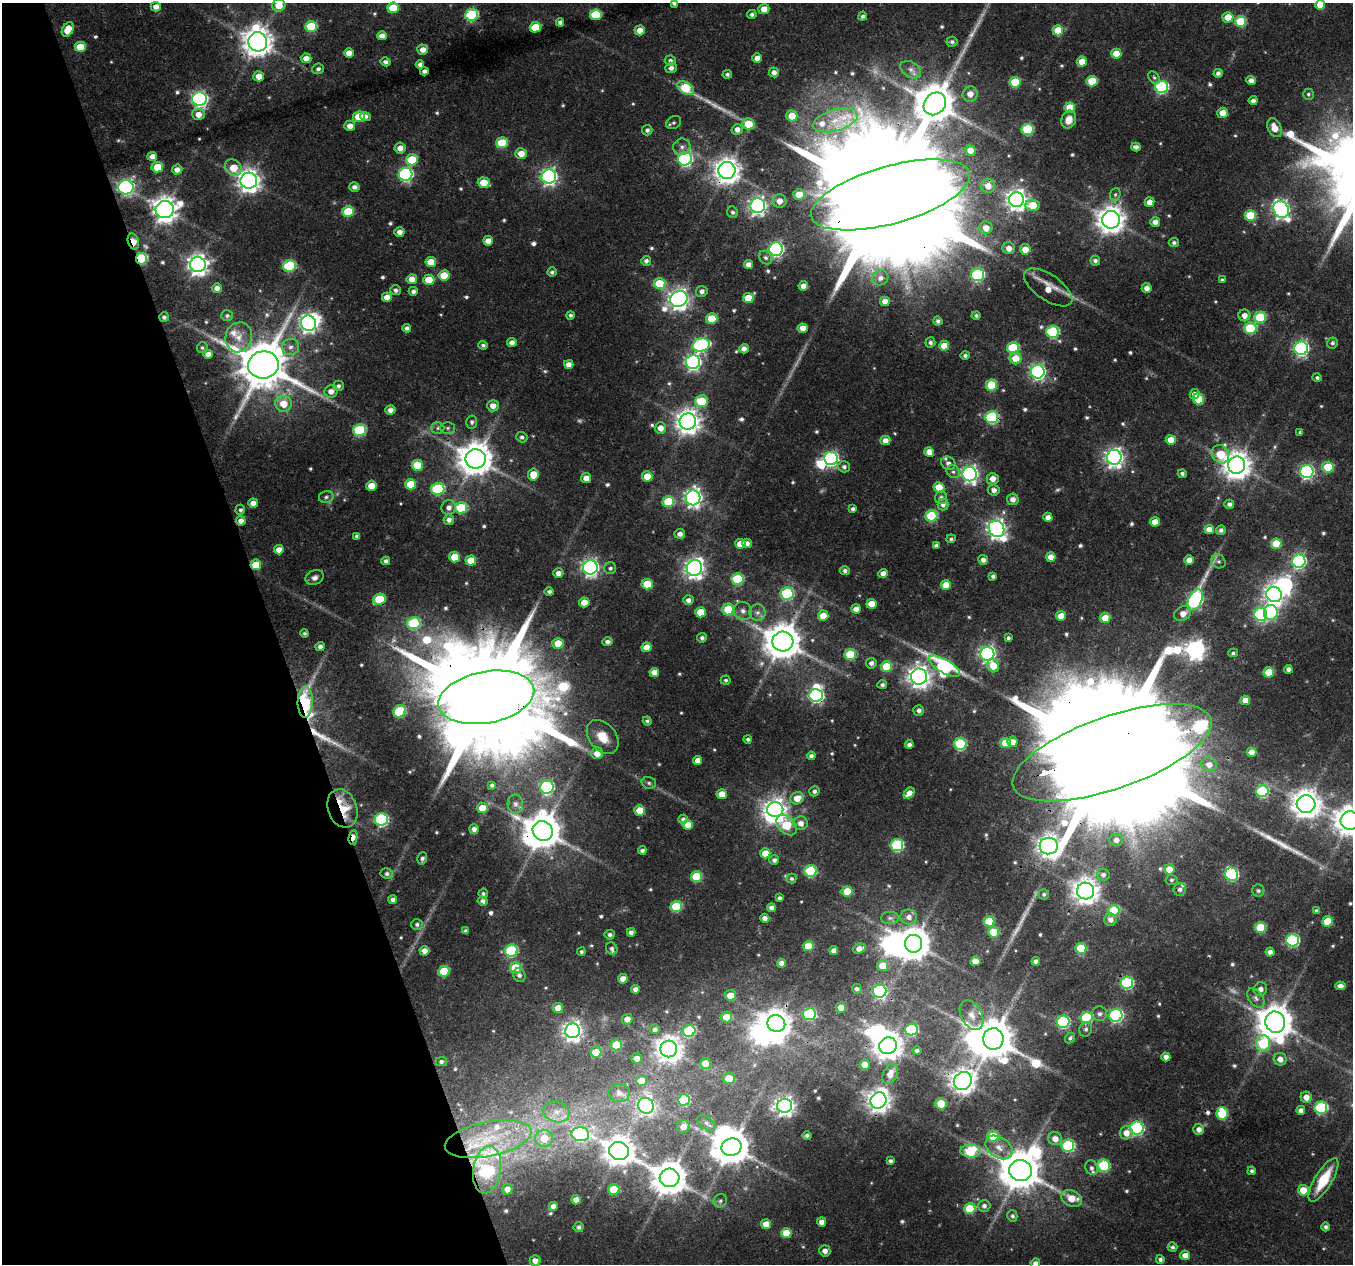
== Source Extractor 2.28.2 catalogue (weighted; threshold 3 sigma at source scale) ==
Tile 5 of 4 x 4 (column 1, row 2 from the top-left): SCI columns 1-1351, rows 2589-3850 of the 5404 x 5232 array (HDU 1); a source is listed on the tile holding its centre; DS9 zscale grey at full resolution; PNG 1355 x 1266 px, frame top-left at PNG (2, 3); each listed source drawn as its Kron ellipse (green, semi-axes under 4 px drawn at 4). Shown black and unused: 20% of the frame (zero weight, under 3 of 4 exposures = <1% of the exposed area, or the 3 px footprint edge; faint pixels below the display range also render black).
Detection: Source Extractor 2.28.2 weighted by HDU 2 'WHT'; one run over the whole footprint, this tile lists its part. Background 0.0432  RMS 0.0028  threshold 0.0126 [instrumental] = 3 sigma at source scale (4.5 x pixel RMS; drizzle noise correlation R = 1.50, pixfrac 1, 0.0396/0.0396 arcsec/px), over >= 5 px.
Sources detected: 653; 10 too faint to see at this stretch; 16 inside a brighter object's white glare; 5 cosmic-ray / hot-pixel residue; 4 long thin detections or spike segments (spike, bleed or trail) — neither listed nor drawn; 12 inside a brighter listed object's ellipse — not listed separately; of the other 606, all 500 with FLUX_AUTO >= 0.584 (the completeness limit of this list) listed and drawn (106 fainter detections not listed), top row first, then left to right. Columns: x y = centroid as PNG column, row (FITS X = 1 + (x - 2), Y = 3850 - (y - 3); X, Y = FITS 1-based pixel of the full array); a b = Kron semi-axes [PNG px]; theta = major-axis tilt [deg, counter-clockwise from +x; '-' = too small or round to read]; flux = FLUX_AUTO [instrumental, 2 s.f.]
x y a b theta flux
674 3 4 3 - 0.75
279 5 6 6 - 5.1
1320 5 5 5 - 4.8
156 7 5 4 - 2
393 8 5 5 - 9.5
764 9 5 5 - 3.1
752 14 4 4 - 0.9
472 15 6 6 - 29
596 15 6 5 - 17
863 16 4 4 - 0.81
1228 17 5 5 - 5.9
1240 21 5 5 - 16
560 22 4 4 - 0.96
311 26 6 5 - 15
535 27 6 5 - 11
68 29 8 5 59 5
640 30 5 5 - 3.4
1058 30 5 5 - 6.9
382 36 5 4 - 2.1
258 42 9 9 - 460
952 42 6 5 - 0.75
80 47 5 5 - 7.6
423 50 5 5 - 2.3
349 53 5 4 - 2.8
1116 54 5 5 - 5.6
306 58 5 5 - 2.4
757 58 5 4 - 2.2
670 61 5 5 - 0.94
1082 61 5 5 - 3.7
386 62 5 4 - 1
420 64 4 4 - 1.3
671 68 6 5 - 1.4
318 69 6 5 - 0.88
911 70 11 7 -32 1.6
424 71 4 4 - 1.2
774 72 5 5 - 1.4
1218 73 4 4 - 1
727 74 5 4 - 0.69
259 76 5 5 - 3.3
1154 78 7 5 -49 0.66
1092 81 5 5 - 11
1251 81 5 4 - 1.9
1015 82 5 5 - 15
1162 87 6 6 - 43
686 88 9 5 -33 16
970 94 7 7 - 2.6
1308 94 5 5 - 0.61
200 99 7 7 - 87
1253 101 4 4 - 1.2
935 104 12 10 49 1000
1070 108 5 5 - 6.4
1223 113 5 5 - 4.4
198 114 6 5 - 2.6
365 116 5 4 - 1.1
792 116 5 5 - 5.1
359 117 6 5 - 11
835 120 23 10 16 6.8
1069 120 9 7 69 3.4
674 123 8 6 30 0.74
748 124 6 5 - 7.8
350 126 5 5 - 2.3
1274 128 10 6 -65 3.7
737 129 5 5 - 1.9
1027 129 6 5 - 21
647 130 5 5 - 0.95
502 143 6 5 - 12
682 147 9 8 - 1.4
1136 147 5 4 - 1.2
400 148 5 5 - 2.3
970 150 5 5 - 2.6
521 154 6 5 - 3.2
152 156 5 4 - 2.4
685 159 7 6 - 58
412 160 6 5 - 11
157 167 5 5 - 7.7
233 168 9 7 -44 5.7
177 169 5 5 - 1.9
727 171 8 8 - 330
406 174 7 6 - 56
549 177 7 7 - 100
249 181 8 8 - 260
484 183 6 5 - 5.9
988 186 7 7 - 2.7
126 187 7 7 - 76
354 187 5 4 - 1.2
799 194 6 5 - 4.8
1115 194 6 5 - 0.59
890 195 82 29 16 24000
1016 200 7 7 - 190
779 201 7 6 - 2.4
1149 202 5 4 - 2.3
1033 205 7 5 -8 7.4
758 206 7 7 - 110
1281 209 9 7 -58 110
165 210 9 8 - 330
348 212 6 5 - 14
733 212 6 5 - 0.81
1250 216 5 5 - 14
1111 220 9 8 - 370
1155 222 5 5 - 2
986 228 6 6 - 3.4
399 232 5 4 - 1.7
488 241 5 5 - 2.9
133 242 8 5 -71 5
1174 243 5 4 - 0.81
1009 248 6 6 - 2.5
776 249 7 6 - 72
1025 249 5 5 - 3.6
766 258 7 6 - 0.98
141 259 6 5 - 26
646 261 5 5 - 0.97
1095 261 5 5 - 0.97
431 262 5 5 - 4.9
748 264 4 4 - 2
198 265 8 7 - 190
289 266 6 6 - 27
552 272 5 4 - 0.78
444 275 5 5 - 6.4
978 275 6 6 - 43
880 278 8 7 - 1.7
412 279 5 5 - 3.2
429 280 5 5 - 5.9
1222 280 4 3 - 0.58
660 283 6 5 - 11
803 286 5 4 - 2.5
1048 287 28 13 -34 5.4
217 288 5 5 - 1.7
1147 288 5 5 - 2
396 290 5 5 - 1
413 291 4 4 - 1
702 291 6 5 - 1.3
387 297 5 5 - 3
748 298 5 5 - 8.1
679 299 9 7 33 190
885 301 5 4 - 2.3
570 315 4 4 - 0.68
976 315 4 4 - 0.69
1244 315 6 6 - 2.1
227 316 6 5 - 0.71
164 317 5 5 - 0.83
1260 317 6 5 - 16
712 318 5 5 - 7.6
938 321 4 4 - 0.98
308 323 8 7 - 100
407 328 4 4 - 0.98
803 328 5 4 - 2.6
1250 328 6 6 - 20
1053 332 6 6 - 33
239 337 15 13 76 4.3
930 342 5 5 - 0.81
512 343 4 4 - 1.7
1332 343 5 5 - 0.78
483 345 4 4 - 0.67
701 345 9 6 15 45
944 346 5 5 - 4.9
290 347 8 8 - 1.7
202 348 5 5 - 0.59
1013 348 6 5 - 18
1301 348 7 6 - 72
744 349 5 4 - 1.7
208 354 5 4 - 1.9
965 355 4 4 - 0.73
1016 358 6 6 - 5.7
693 362 7 7 - 91
569 364 5 4 - 2.1
263 365 15 13 8 1800
1038 372 7 7 - 83
1317 378 4 4 - 0.67
991 385 5 5 - 14
338 386 5 5 - 0.84
331 391 7 6 - 2.1
1195 394 5 4 - 1.6
1198 399 5 5 - 12
701 401 6 6 - 11
283 404 8 8 - 5.1
493 406 6 5 - 2.4
390 410 5 5 - 1.9
992 417 6 6 - 34
472 422 6 5 - 0.77
688 422 8 8 - 290
438 428 6 5 - 0.71
448 428 7 6 - 0.74
660 428 5 5 - 2.6
360 430 6 5 - 25
1300 432 4 3 - 0.61
522 437 5 5 - 0.83
885 440 5 4 - 2.3
1171 440 5 5 - 5.1
929 452 5 4 - 3.2
1220 454 10 8 -55 8.7
1114 457 7 7 - 150
476 459 10 9 - 650
831 459 7 6 - 64
948 463 7 6 - 1.5
417 465 6 5 - 9.5
1237 465 9 8 - 400
844 467 6 5 - 1
1328 467 5 5 - 13
953 472 7 6 - 0.87
1307 472 6 6 - 58
533 474 6 5 - 5.3
970 474 7 7 - 120
1182 474 4 4 - 0.72
647 476 5 5 - 5.3
586 478 5 5 - 2.4
993 479 6 5 - 2.5
411 484 5 5 - 9.3
371 486 5 5 - 4.5
939 487 5 5 - 5.3
438 489 7 6 - 28
994 490 6 5 - 1.5
326 497 7 6 - 0.83
693 498 7 7 - 130
941 498 6 6 - 1.3
1013 499 6 6 - 1.9
668 501 6 5 - 16
253 503 5 4 - 2.5
1229 504 5 4 - 1.1
943 505 6 5 - 1.3
449 507 7 7 - 1.6
461 508 6 5 - 18
853 509 4 4 - 0.79
240 510 5 5 - 0.79
931 516 6 5 - 24
1048 517 4 4 - 2
449 520 5 5 - 1.4
241 521 5 4 - 1.9
1155 522 5 5 - 3.6
997 529 8 7 - 150
1209 529 5 4 - 3.1
1221 530 5 4 - 0.98
680 534 5 5 - 1.5
357 536 4 4 - 1
951 539 5 4 - 0.61
747 543 5 4 - 1.4
740 544 5 5 - 4.7
1276 544 5 5 - 9.3
936 545 4 3 - 0.71
279 550 5 4 - 2.8
455 557 5 5 - 8
1051 557 5 4 - 2.3
983 560 5 5 - 1.5
1189 560 4 4 - 2.5
386 561 4 4 - 1.1
471 561 5 5 - 7.3
1218 561 7 6 - 0.89
1299 561 7 6 - 62
256 565 5 5 - 7.5
590 567 7 7 - 120
610 568 6 5 - 0.78
694 568 8 7 - 170
845 571 5 4 - 0.91
558 573 5 5 - 1.8
883 574 5 4 - 2.6
993 576 4 4 - 0.91
315 578 9 7 20 1.3
738 579 6 5 - 24
647 584 5 5 - 9
946 585 5 5 - 6.3
549 591 5 4 - 0.81
787 593 6 6 - 36
1274 594 8 7 - 160
379 599 6 5 - 15
688 600 5 5 - 1.4
1195 600 11 6 66 75
584 602 5 5 - 4
871 604 5 5 - 4.9
728 609 6 6 - 9.9
856 609 5 4 - 2.4
743 611 9 8 - 1.4
701 612 5 5 - 6.6
757 612 8 8 - 1.3
1271 612 7 7 - 46
1183 613 9 7 32 2.2
1261 614 6 6 - 38
823 616 5 5 - 4.7
1061 616 5 5 - 4
1105 618 5 5 - 4.2
414 623 6 6 - 24
305 633 4 4 - 0.6
702 638 5 5 - 0.94
1008 638 4 4 - 0.75
783 641 10 10 - 790
607 642 5 4 - 1.2
558 643 6 5 - 5.8
320 647 5 4 - 1.4
646 647 5 5 - 3.1
1233 653 5 4 - 0.65
987 654 7 7 - 97
850 655 6 5 - 16
871 663 5 5 - 1.2
944 666 18 7 -30 48
993 666 7 6 - 4.4
886 667 5 5 - 10
1288 669 4 4 - 1.3
654 672 5 4 - 3
1269 672 5 5 - 9.1
919 677 8 8 - 230
726 680 5 4 - 0.62
882 685 5 4 - 0.77
816 695 7 6 - 63
486 697 48 25 11 12000
1245 700 5 4 - 3.1
305 702 16 7 89 18
400 711 6 6 - 22
919 711 5 5 - 1.1
647 721 4 4 - 0.67
603 737 19 13 -50 4.8
748 739 4 4 - 0.7
1013 742 5 5 - 2.7
1005 743 5 5 - 7.7
960 744 6 6 - 28
909 745 4 4 - 1.2
1252 752 5 4 - 2.8
597 753 6 6 - 3
1112 753 104 36 19 31000
811 756 4 4 - 0.98
697 760 5 4 - 2
1209 764 8 7 - 2.1
649 783 7 5 -16 0.69
492 785 4 4 - 0.82
547 787 7 6 - 53
814 791 5 5 - 0.99
1262 791 6 6 - 32
909 793 6 4 46 2.6
722 794 5 5 - 3.9
797 798 7 6 - 3.9
515 804 9 7 -86 1.4
1306 804 9 9 - 400
342 808 20 14 -70 9.2
482 808 5 5 - 4.8
640 810 5 5 - 6.4
775 810 8 7 - 230
683 819 5 4 - 0.99
381 820 6 6 - 42
1350 821 9 9 - 470
801 823 7 7 - 2.1
688 825 5 5 - 3.7
787 825 12 8 -47 15
474 829 5 4 - 1.5
543 831 10 9 - 820
353 837 7 4 77 3.6
1116 840 7 6 - 1.5
897 845 6 6 - 32
1049 846 9 8 - 260
642 850 4 4 - 0.83
765 853 5 5 - 5
422 858 6 5 - 0.92
774 860 5 5 - 0.94
1169 869 5 5 - 5.5
810 871 6 6 - 24
387 874 6 5 - 0.97
1232 874 7 6 - 40
1103 875 6 6 - 1.1
696 876 5 5 - 13
791 879 5 5 - 0.61
1171 880 6 5 - 0.65
1180 889 6 6 - 1.1
847 891 5 5 - 7.1
1086 891 8 8 - 310
1258 891 6 6 - 0.6
483 893 5 4 - 0.63
1044 894 5 5 - 0.64
779 898 4 3 - 0.85
393 900 4 4 - 1.1
483 901 5 4 - 1.1
676 906 6 5 - 17
771 908 4 4 - 1.4
1114 910 5 5 - 14
1316 911 4 4 - 0.66
909 917 8 7 - 2
765 918 4 4 - 1.7
890 918 9 6 0 0.97
1110 920 6 6 - 1.5
989 921 5 5 - 9.5
1328 921 5 5 - 9.7
417 924 6 5 - 0.83
1260 928 5 5 - 15
466 931 4 4 - 0.91
631 932 4 4 - 1.2
994 932 5 5 - 10
610 935 5 4 - 0.84
1292 940 6 6 - 43
914 944 9 8 - 580
808 946 5 5 - 7.2
612 948 6 5 - 0.88
1081 948 5 5 - 15
859 949 7 5 19 2.4
425 951 5 4 - 2.8
511 951 6 6 - 30
834 951 4 4 - 1.8
581 952 4 4 - 0.61
1270 952 4 4 - 1.6
975 961 5 5 - 3.7
1036 961 4 4 - 1.1
781 963 4 4 - 1.9
883 966 5 5 - 5.9
516 968 5 5 - 12
444 971 5 5 - 14
519 975 7 6 - 1
623 979 5 5 - 2.7
1127 983 6 6 - 34
1340 986 5 4 - 1.9
636 989 4 4 - 1.8
857 989 5 4 - 0.82
1260 989 7 6 - 1.8
880 991 7 6 - 56
731 995 5 5 - 3.6
1256 998 11 7 -52 1.3
558 1008 5 5 - 4.6
841 1008 5 5 - 2.9
809 1014 6 6 - 32
1099 1014 7 7 - 1.2
971 1015 16 10 -61 3.3
1116 1015 6 6 - 60
726 1017 5 5 - 5.2
1087 1017 6 5 - 26
627 1019 5 5 - 2.4
1063 1022 6 6 - 43
1275 1022 10 10 - 700
776 1024 9 8 - 380
655 1029 5 4 - 1
1086 1029 7 6 - 0.85
911 1030 6 6 - 28
573 1031 7 7 - 170
689 1031 6 6 - 29
1070 1038 6 4 48 0.67
993 1039 11 10 - 1100
1263 1043 8 7 - 21
617 1045 5 5 - 11
888 1046 9 8 - 410
669 1049 8 8 - 330
917 1050 4 4 - 0.82
596 1052 5 5 - 8.2
1166 1057 4 4 - 1.8
637 1058 5 5 - 1.7
1280 1059 6 6 - 2.1
441 1062 5 4 - 0.79
705 1063 5 5 - 4.5
865 1065 5 5 - 4.2
890 1074 11 7 63 3.2
729 1078 6 6 - 4.7
641 1081 5 5 - 4.1
963 1081 9 8 - 280
619 1093 10 9 - 1.6
1306 1097 5 5 - 2.5
684 1100 6 5 - 21
878 1101 8 7 - 250
941 1104 5 5 - 9.3
646 1106 8 7 - 100
785 1106 7 7 - 160
1321 1108 6 6 - 37
1301 1110 4 4 - 1.6
556 1112 13 10 -15 3.4
1222 1113 6 6 - 15
706 1123 10 5 -37 0.97
683 1127 6 6 - 2.8
1137 1128 6 6 - 49
1199 1129 5 5 - 1.8
1126 1133 6 6 - 2.9
580 1134 9 7 -9 47
807 1135 4 4 - 0.73
993 1136 5 5 - 10
544 1138 9 8 - 5.7
488 1139 44 17 11 19
1055 1139 7 6 - 2.5
1068 1146 6 6 - 31
731 1147 10 8 21 780
999 1147 15 10 -35 3.3
619 1151 10 9 - 430
970 1151 10 6 -3 23
890 1161 4 4 - 0.85
1104 1166 6 6 - 22
1092 1168 7 6 - 1
487 1170 24 14 81 35
1020 1170 11 10 - 1000
1252 1171 4 4 - 0.75
670 1178 10 9 - 660
1323 1180 25 8 59 11
507 1189 5 5 - 1.9
614 1190 5 5 - 12
1303 1190 5 5 - 5.5
1071 1198 11 8 -25 4.5
576 1200 5 4 - 2.5
720 1201 7 6 - 0.73
553 1206 4 4 - 1.9
984 1206 6 6 - 0.93
970 1209 5 5 - 16
1012 1216 5 5 - 0.75
822 1222 4 4 - 2.1
766 1224 5 5 - 4.2
579 1227 5 5 - 0.9
1326 1227 4 4 - 0.82
786 1233 5 5 - 6.2
1172 1247 5 5 - 0.77
825 1251 5 5 - 1.5
1185 1255 5 5 - 2.6
1160 1259 4 4 - 0.83
535 1261 5 5 - 2.2
1035 1263 5 4 - 1.5
Overlapping masked pixels (flux is a lower limit): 28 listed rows (the first 20) at x y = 472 15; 258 42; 1082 61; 200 99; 935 104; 727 171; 890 195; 133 242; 141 259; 263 365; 992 417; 476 459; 256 565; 590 567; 379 599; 816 695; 486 697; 305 702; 1112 753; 342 808
Isophote crosses this tile's border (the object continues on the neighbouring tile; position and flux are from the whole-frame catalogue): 5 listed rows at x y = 674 3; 279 5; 1320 5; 1350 821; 1035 1263
Unlisted compact peaks at least as high as the median listed source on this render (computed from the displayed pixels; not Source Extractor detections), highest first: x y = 1289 133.